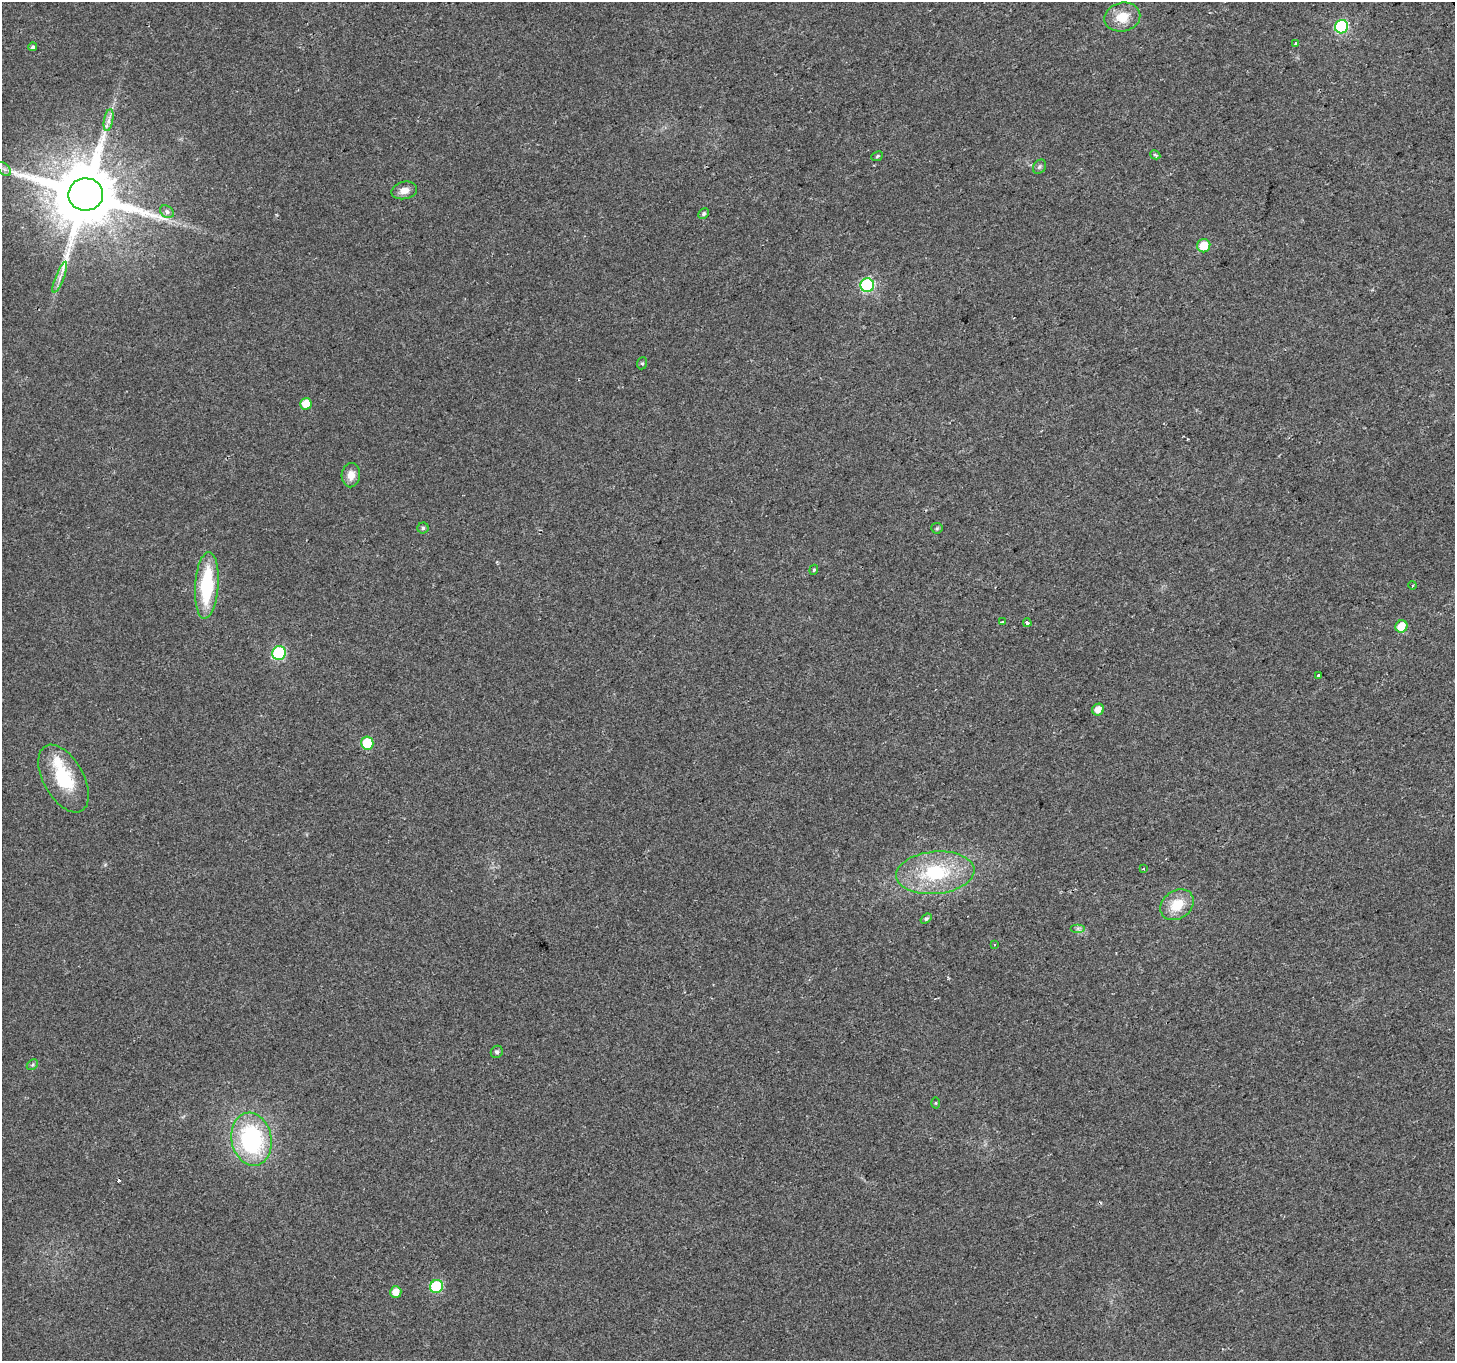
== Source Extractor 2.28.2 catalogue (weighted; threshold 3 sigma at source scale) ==
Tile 10 of 4 x 4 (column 2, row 3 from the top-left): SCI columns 1454-2906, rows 1466-2824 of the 5816 x 5708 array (HDU 1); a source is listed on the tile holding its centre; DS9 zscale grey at full resolution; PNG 1457 x 1363 px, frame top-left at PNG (2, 2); each listed source drawn as its Kron ellipse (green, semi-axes under 4 px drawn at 4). Shown black and unused: <1% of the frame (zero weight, under 2 of 3 exposures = <1% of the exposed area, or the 3 px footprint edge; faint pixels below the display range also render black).
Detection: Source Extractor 2.28.2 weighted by HDU 2 'WHT'; one run over the whole footprint, this tile lists its part. Background 0.0277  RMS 0.0057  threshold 0.0258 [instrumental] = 3 sigma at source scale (4.5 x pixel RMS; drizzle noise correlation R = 1.50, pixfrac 1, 0.0396/0.0396 arcsec/px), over >= 5 px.
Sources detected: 48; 3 cosmic-ray / hot-pixel residue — neither listed nor drawn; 1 inside a brighter listed object's ellipse — not listed separately; the other 44 listed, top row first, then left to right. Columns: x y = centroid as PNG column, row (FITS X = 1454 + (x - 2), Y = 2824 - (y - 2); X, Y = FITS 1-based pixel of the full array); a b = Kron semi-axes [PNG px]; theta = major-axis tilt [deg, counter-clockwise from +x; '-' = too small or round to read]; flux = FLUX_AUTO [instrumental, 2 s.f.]
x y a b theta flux
1122 17 18 14 13 12
1342 27 7 6 - 67
1296 43 3 3 - 2.8
33 47 4 4 - 1.1
109 120 11 4 79 2.6
1155 155 5 4 - 0.81
877 156 6 4 24 0.8
1039 167 7 6 - 1.4
4 169 8 5 -44 1.9
404 190 13 8 12 4.6
86 194 17 16 - 6400
167 212 7 5 -33 2.4
703 214 6 4 46 1.1
1204 246 7 6 - 11
60 277 16 3 69 2.9
867 285 7 7 - 83
642 363 6 5 - 0.92
306 404 6 5 - 9.1
351 475 12 9 87 5.1
423 528 5 5 - 1.1
937 528 6 5 - 0.87
814 570 5 4 - 0.83
207 585 33 11 86 41
1413 585 4 3 - 0.53
1003 622 3 3 - 1.6
1027 623 4 3 - 1.5
1402 626 6 6 - 9.9
279 653 7 6 - 63
1319 675 3 3 - 3.5
1098 710 6 5 - 5
367 743 6 6 - 28
63 779 37 20 -61 30
1143 869 3 2 - 0.79
935 873 39 21 5 41
1177 905 18 14 37 14
926 919 6 4 37 1.2
1078 928 7 4 0 1.4
994 945 3 2 - 0.65
497 1052 6 6 - 1.5
32 1065 6 4 44 0.94
935 1103 5 3 - 0.56
251 1139 27 20 -78 74
436 1287 7 6 - 47
396 1292 6 5 - 6.2
Isophote crosses this tile's border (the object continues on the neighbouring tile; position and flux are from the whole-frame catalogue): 1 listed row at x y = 4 169